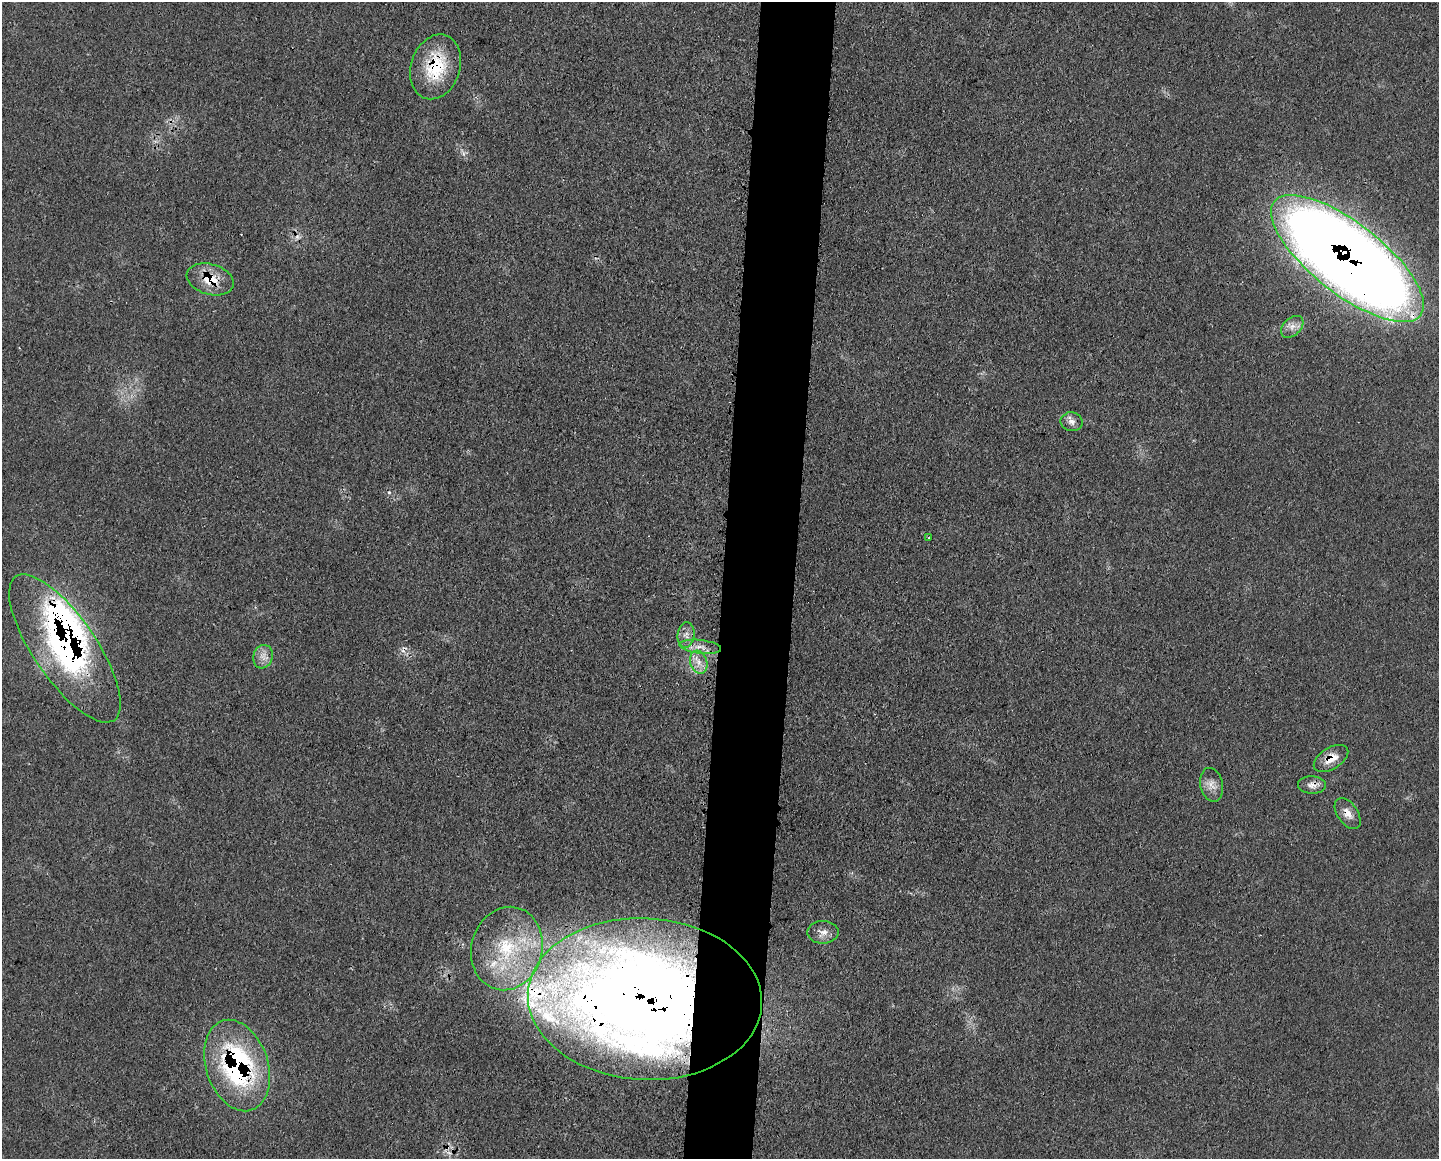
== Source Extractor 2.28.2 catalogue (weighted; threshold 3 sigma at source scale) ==
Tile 8 of 3 x 4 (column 2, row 3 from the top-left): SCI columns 1567-3003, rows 1167-2323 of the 4681 x 4656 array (HDU 1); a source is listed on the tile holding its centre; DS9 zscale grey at full resolution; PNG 1441 x 1161 px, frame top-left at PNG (2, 2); each listed source drawn as its Kron ellipse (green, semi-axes under 4 px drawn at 4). Shown black and unused: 5% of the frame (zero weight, under 3 of 4 exposures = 3% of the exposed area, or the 3 px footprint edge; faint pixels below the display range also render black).
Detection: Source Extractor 2.28.2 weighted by HDU 2 'WHT'; one run over the whole footprint, this tile lists its part. Background 0.0539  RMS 0.0041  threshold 0.0185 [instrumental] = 3 sigma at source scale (4.5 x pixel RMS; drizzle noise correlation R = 1.50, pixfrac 1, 0.05/0.05 arcsec/px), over >= 5 px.
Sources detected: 30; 1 inside a brighter object's white glare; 3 cosmic-ray / hot-pixel residue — neither listed nor drawn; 7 inside a brighter listed object's ellipse — not listed separately; the other 19 listed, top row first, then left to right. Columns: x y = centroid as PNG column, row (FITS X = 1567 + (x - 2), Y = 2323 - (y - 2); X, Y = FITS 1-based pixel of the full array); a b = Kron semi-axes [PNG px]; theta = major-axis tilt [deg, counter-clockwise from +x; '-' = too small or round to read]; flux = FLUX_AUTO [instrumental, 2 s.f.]
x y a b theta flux
436 67 33 24 72 23
1347 258 93 35 -38 980
210 279 24 15 -16 10
1292 327 13 8 44 3.1
1072 422 11 9 -10 2.4
929 538 3 2 - 0.78
686 635 13 8 85 2.6
700 647 21 7 -6 3.7
65 648 87 31 -56 130
263 657 12 9 72 3.2
699 662 12 8 -71 3.4
1331 758 19 10 32 5.8
1212 785 17 11 -76 3.9
1312 785 14 9 -3 2.9
1348 813 17 10 -55 3.9
823 932 16 11 1 3.3
507 948 42 35 74 39
645 999 117 80 -3 730
237 1065 47 31 -71 77
Overlapping masked pixels (flux is a lower limit): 9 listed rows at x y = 436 67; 1347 258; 210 279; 65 648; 1331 758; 1312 785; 1348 813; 645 999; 237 1065